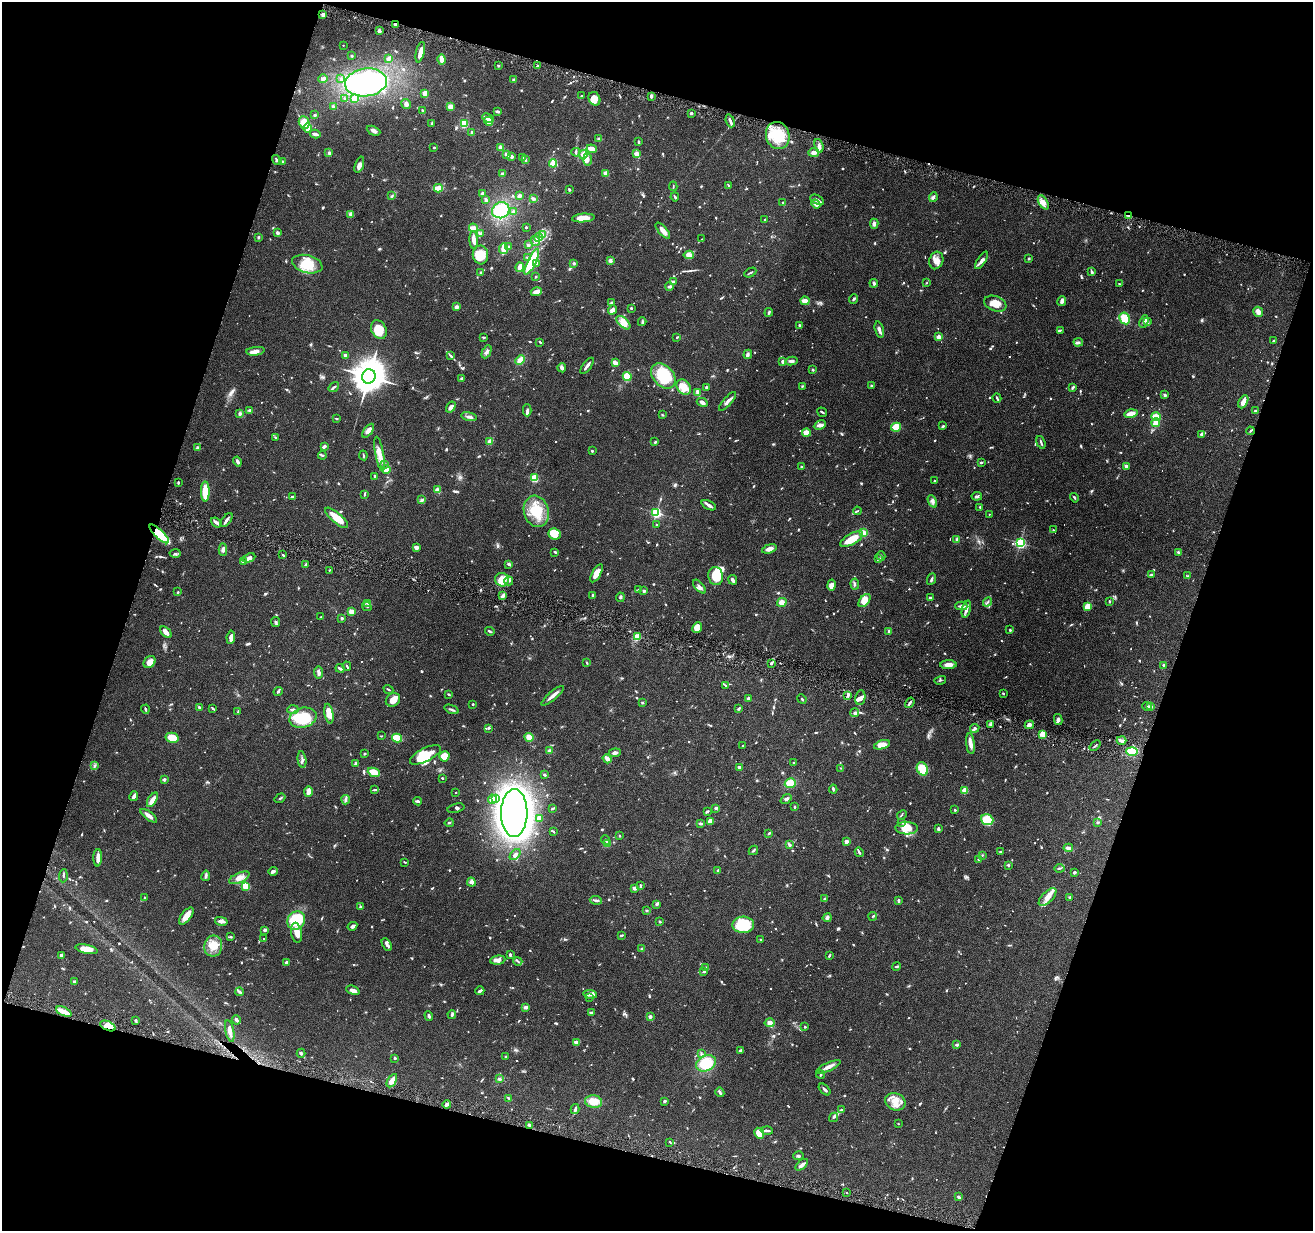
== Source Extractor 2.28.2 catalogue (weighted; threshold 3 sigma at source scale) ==
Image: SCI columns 3-5245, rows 255-5169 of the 5245 x 5297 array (HDU 1 of 3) = the unmasked area's bounding box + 8 px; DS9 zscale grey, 4 x 4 block average (1 PNG px = mean of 4 x 4 image px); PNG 1315 x 1233 px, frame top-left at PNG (2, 2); each listed source drawn as its Kron ellipse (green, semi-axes under 4 px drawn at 4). Shown black and unused: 35% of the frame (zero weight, under 4 of 8 exposures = <1% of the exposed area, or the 3 px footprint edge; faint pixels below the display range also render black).
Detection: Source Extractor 2.28.2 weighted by HDU 2 'WHT'. Background 0.0614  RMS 0.0042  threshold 0.0171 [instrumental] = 3 sigma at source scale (4.09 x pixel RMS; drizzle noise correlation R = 1.36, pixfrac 0.8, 0.05/0.05 arcsec/px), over >= 5 px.
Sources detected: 1228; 10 too faint to see at this stretch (4 x 4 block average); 10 inside a brighter object's white glare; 4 cosmic-ray / hot-pixel residue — neither listed nor drawn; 25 coinciding with a brighter row at this scale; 59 inside a brighter listed object's ellipse — not listed separately; of the other 1120, all 500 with FLUX_AUTO >= 2.15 (the completeness limit of this list) listed and drawn (620 fainter detections not listed), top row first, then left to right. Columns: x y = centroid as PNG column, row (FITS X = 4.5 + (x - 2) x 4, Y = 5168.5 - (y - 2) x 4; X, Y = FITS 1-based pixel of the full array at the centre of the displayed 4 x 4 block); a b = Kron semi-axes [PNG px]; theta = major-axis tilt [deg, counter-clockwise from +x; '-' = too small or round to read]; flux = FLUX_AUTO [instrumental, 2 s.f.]
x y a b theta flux
323 15 3 3 - 7.5
396 24 3 2 - 11
379 31 3 3 - 5.3
343 45 2 2 - 2.3
420 52 10 3 76 20
352 56 2 2 - 3.6
388 58 3 2 - 9.9
442 59 5 2 - 23
498 66 2 2 - 3.2
538 66 2 2 - 4.3
323 78 5 3 - 6.3
341 79 3 3 - 4.6
514 80 3 2 - 7.2
366 82 21 14 8 270
425 93 3 3 - 12
581 96 2 2 - 3.4
651 96 3 2 - 6
344 98 2 2 - 2.2
354 98 4 4 - 15
594 99 7 5 -60 25
406 104 5 4 - 6.9
333 106 3 3 - 3.5
450 107 3 3 - 14
423 110 3 2 - 2.9
497 111 3 2 - 6.2
691 113 2 2 - 5.6
315 115 3 3 - 3
488 118 6 2 -25 21
489 121 5 3 - 20
730 121 6 2 -69 8.9
304 122 7 5 -70 26
432 123 3 3 - 4.1
464 124 4 4 - 30
307 128 4 3 - 14
373 131 7 4 -25 8.4
472 132 3 2 - 5.4
315 134 5 3 - 6.5
778 136 14 11 -71 78
599 139 3 3 - 5.4
639 142 3 2 - 3
819 146 7 3 -74 8.5
434 147 2 2 - 2.9
501 148 3 3 - 11
592 149 5 3 - 22
576 152 4 2 - 4.8
814 152 5 3 - 13
329 153 3 3 - 4.6
636 154 3 2 - 16
506 155 4 3 - 7.2
583 155 5 4 - 16
512 156 3 2 - 5.6
522 158 3 2 - 4.7
587 159 6 3 -88 11
277 160 5 3 - 4.5
525 160 3 3 - 3.7
282 162 4 3 - 3.6
553 163 4 3 - 23
359 165 8 3 72 11
606 173 3 3 - 11
503 174 2 2 - 8.9
728 185 3 2 - 2.5
673 186 5 2 - 2.5
438 188 4 3 - 34
569 189 3 2 - 3.6
483 193 3 2 - 10
392 196 3 2 - 2.7
519 196 2 2 - 9.6
675 197 4 2 - 4
933 197 5 2 - 5.2
533 199 4 3 - 4.7
486 200 3 2 - 5.6
817 200 7 2 -31 10
1043 202 8 4 -59 15
783 203 3 2 - 3.3
816 204 5 3 - 12
501 210 9 8 - 85
513 212 3 3 - 3.5
351 214 4 3 - 7.4
1128 216 4 2 - 2.9
583 218 11 3 5 33
765 220 2 2 - 2.4
874 224 5 3 - 8.1
526 227 2 2 - 2.6
473 228 4 3 - 17
663 231 10 3 -48 17
277 233 2 2 - 7.8
480 233 3 3 - 3.4
543 234 3 2 - 2.6
258 237 3 2 - 3.1
538 237 4 3 - 5.9
702 239 2 2 - 2.2
474 240 9 3 -86 16
535 241 5 3 - 5.9
528 245 3 2 - 3.1
509 247 3 2 - 6.4
503 249 5 2 - 38
480 255 9 7 -83 41
689 255 5 4 - 17
527 258 3 3 - 4.2
1029 258 3 2 - 3
936 260 9 7 72 16
982 260 10 3 57 11
610 261 3 3 - 8.4
532 262 14 3 64 140
537 263 2 2 - 5.5
574 263 3 3 - 3
307 264 15 9 -14 55
520 267 5 2 - 20
481 272 3 3 - 3.4
1092 272 4 2 - 2.9
750 273 6 2 27 3.3
536 277 2 2 - 2.4
673 282 3 2 - 13
874 283 4 3 - 5.7
927 283 2 2 - 2.3
1119 284 2 2 - 2.3
669 287 4 2 - 5.2
536 292 6 3 14 20
854 299 4 2 - 4.1
805 301 4 3 - 16
1062 301 5 3 - 9
612 302 4 2 - 2.7
995 304 11 7 -20 25
456 307 3 3 - 9.5
631 308 2 2 - 10
613 310 5 3 - 12
769 312 4 2 - 3.9
1258 312 5 4 - 12
1125 318 6 5 - 46
1144 321 6 3 68 8.4
642 322 4 2 - 3.2
1148 322 4 3 - 4.3
623 323 8 4 -43 27
800 325 3 2 - 2.8
379 329 10 7 -63 40
879 330 8 3 -75 9.6
1060 330 2 2 - 2.4
484 337 3 2 - 2.8
677 337 2 2 - 2.7
939 337 2 2 - 52
1274 341 3 2 - 4.1
540 342 3 2 - 3.1
1078 342 5 3 - 4.5
255 351 9 3 7 13
487 352 7 3 64 7.9
748 354 5 3 - 4.8
345 355 2 2 - 11
451 356 3 2 - 2.5
520 360 5 3 - 22
783 361 2 2 - 28
791 361 6 3 9 6.9
615 363 4 3 - 13
587 366 9 2 52 9.7
562 368 4 3 - 5.1
813 370 3 2 - 2.4
369 376 7 6 - 4700
627 376 4 3 - 65
663 376 14 10 -48 100
462 378 3 2 - 3.9
802 386 3 2 - 2.3
871 386 2 2 - 9.3
334 387 6 2 37 3.4
684 387 8 6 -50 30
706 387 4 2 - 3.4
1073 388 4 2 - 4.8
698 393 4 2 - 15
1165 395 3 3 - 3.7
997 398 5 2 - 3.7
728 401 12 2 49 11
702 402 5 3 - 9.8
1243 402 7 4 62 20
451 407 6 4 57 7.1
250 410 3 2 - 6
527 410 6 3 90 5.4
1255 411 2 2 - 2.5
822 412 5 2 - 2.6
240 414 4 2 - 2.6
1131 414 7 3 14 26
662 415 3 2 - 2.2
1156 416 5 3 - 27
469 417 8 3 -14 6.9
336 418 3 2 - 2.3
1156 423 4 3 - 29
820 425 6 3 26 9.4
943 426 3 2 - 3.1
896 427 5 4 - 45
368 431 8 3 55 14
1250 431 4 2 - 2.7
806 433 4 4 - 18
1202 434 3 2 - 7.4
275 437 3 2 - 2.5
490 441 4 3 - 13
655 442 3 2 - 3
1041 442 7 2 -72 5.3
324 446 4 3 - 6
197 448 3 3 - 3.3
592 451 2 2 - 4.2
379 454 17 4 -80 22
322 455 4 2 - 3.5
363 455 5 2 - 2.7
237 462 5 2 - 6.2
981 462 3 2 - 2.7
385 464 2 2 - 2.4
1126 466 3 3 - 7.7
802 467 3 3 - 2.9
386 469 4 4 - 12
375 476 3 2 - 2.7
534 478 2 2 - 180
934 481 2 2 - 5.7
178 483 3 2 - 3.8
437 490 2 2 - 65
205 492 10 4 -90 47
364 494 4 2 - 3.8
293 496 4 2 - 3
977 496 5 2 - 4.8
1074 498 5 2 - 2.6
422 500 4 3 - 4
932 501 6 3 -65 6.4
709 505 8 3 -26 8.1
980 507 2 2 - 3.7
536 511 16 12 -74 69
857 511 4 2 - 2.5
656 513 2 2 - 370
989 514 2 2 - 2.4
337 518 14 5 -40 42
226 520 8 2 53 9
216 522 6 2 -38 8.2
657 525 2 2 - 2.8
1053 530 2 2 - 2.4
863 533 4 3 - 22
159 534 13 4 -44 83
555 534 6 5 - 24
852 539 13 5 29 50
957 540 3 2 - 6.2
1020 543 2 2 - 450
416 547 4 3 - 12
223 549 6 4 -87 8.8
769 549 7 3 17 14
555 552 3 2 - 2.9
1178 552 3 2 - 3.5
175 553 5 2 - 4.2
283 555 3 2 - 2.9
881 556 4 2 - 3
249 558 7 3 25 11
879 558 3 3 - 3.4
244 562 3 2 - 11
509 564 3 3 - 4.2
306 565 4 2 - 7
329 570 2 2 - 2.2
597 573 10 4 60 23
1151 574 4 2 - 3.4
716 576 9 7 -81 60
1188 576 3 2 - 2.8
931 579 6 2 65 4.2
502 580 7 6 - 25
733 580 5 2 - 6.4
509 581 4 4 - 5
855 584 5 2 - 4.3
832 585 5 4 - 12
699 587 8 2 -49 5.9
638 590 3 2 - 3.4
644 591 2 2 - 6.6
178 592 2 2 - 6.1
593 595 3 2 - 2.4
503 596 4 3 - 6.7
620 597 4 2 - 3
930 598 3 2 - 5.6
864 600 7 4 51 23
1109 601 2 2 - 3.3
782 602 5 4 - 13
987 602 5 2 - 3.4
368 603 3 2 - 3.1
367 606 5 2 - 2.6
961 606 6 3 -1 7.4
1087 606 4 3 - 31
966 609 9 3 76 10
351 612 2 2 - 43
321 617 3 2 - 2.3
342 618 2 2 - 14
276 622 5 2 - 3.2
697 627 5 5 - 27
1010 630 2 2 - 2.9
490 631 5 2 - 3.7
889 631 3 2 - 6.3
166 632 7 3 -43 12
231 637 7 4 83 10
637 637 3 3 - 40
150 662 7 5 47 21
587 663 3 2 - 2.4
771 663 4 2 - 3.3
948 665 8 4 2 15
1163 665 2 2 - 3.1
347 666 4 2 - 3.1
340 668 5 2 - 5.4
319 672 6 3 -84 9.7
940 680 6 2 15 2.6
726 686 4 2 - 2.5
388 689 5 2 - 2.6
278 691 5 2 - 3.5
1003 693 3 2 - 2.5
449 694 3 2 - 3.2
848 695 3 3 - 4.2
553 696 14 2 40 15
748 698 3 2 - 4.1
860 698 7 5 81 12
802 699 5 2 - 3.3
393 700 7 6 - 23
642 702 2 2 - 6.2
910 703 5 2 - 5.7
473 704 2 2 - 6.5
1147 706 4 3 - 3.5
199 707 4 3 - 3.3
1150 707 3 2 - 6.7
213 708 4 2 - 3.3
739 708 4 2 - 4.1
145 709 4 2 - 4.7
452 709 7 2 -20 4.3
293 710 5 3 - 6.8
238 712 3 2 - 2.4
855 712 4 3 - 5.9
329 713 10 4 -80 30
303 718 14 10 16 83
1058 719 5 3 - 5.7
991 725 3 2 - 2.5
1029 725 5 3 - 9.7
489 728 3 2 - 2.9
975 728 5 2 - 6.9
1042 734 3 3 - 19
381 736 3 2 - 2.2
529 737 4 4 - 21
172 738 6 5 - 32
397 738 5 4 - 42
1121 740 5 2 - 6.1
970 744 10 4 -84 13
882 745 8 3 17 27
743 746 2 2 - 3.1
1095 746 6 2 40 3.2
550 751 3 3 - 7.4
1132 751 6 4 -1 53
615 753 6 3 7 6.9
365 754 2 2 - 3.8
425 755 17 6 26 63
444 756 5 5 - 42
302 759 8 2 -82 5.4
607 759 5 2 - 15
793 763 2 2 - 2.2
356 764 3 2 - 9.6
95 766 4 2 - 3
739 767 2 2 - 20
841 768 4 2 - 2.2
922 769 7 5 -63 49
374 772 6 3 -22 44
545 775 3 2 - 3.9
442 778 2 2 - 2.5
164 779 3 2 - 5.4
790 783 5 5 - 27
833 789 4 2 - 4
375 790 2 2 - 3.5
965 791 2 2 - 38
308 792 5 4 - 12
456 792 2 2 - 3.7
134 796 5 2 - 6.7
280 798 6 2 34 2.5
496 798 3 2 - 3.1
492 799 4 3 - 5.6
786 799 6 3 38 6.1
152 800 8 3 59 22
346 800 5 3 - 5.2
418 801 4 2 - 4.6
794 807 3 2 - 2.7
456 808 9 2 13 3.9
553 808 4 2 - 4.3
716 808 2 2 - 9.4
955 810 2 2 - 6.6
707 811 4 2 - 3.3
514 813 24 13 89 2200
902 815 5 2 - 2.6
149 816 10 3 -36 13
539 818 3 3 - 6
987 820 6 5 - 58
711 821 4 3 - 7
449 823 4 2 - 2.2
700 823 3 2 - 6.1
902 823 2 2 - 2.9
1098 823 4 2 - 2.8
907 828 11 6 -2 37
938 829 4 2 - 4.7
553 831 4 2 - 2.2
769 833 3 2 - 2.5
619 836 2 2 - 2.8
606 840 5 2 - 3.7
846 842 2 2 - 37
607 844 2 2 - 29
789 845 3 3 - 5.4
1068 848 5 3 - 7.1
753 850 5 2 - 3.3
859 852 5 2 - 3.7
1000 852 2 2 - 2.3
515 854 6 3 43 7.3
982 855 3 2 - 2.4
98 858 9 3 89 16
978 859 2 2 - 3.2
405 862 3 2 - 2.4
1008 866 3 2 - 2.2
1059 868 5 2 - 2.4
273 871 5 2 - 5.9
718 871 3 2 - 3.9
1074 872 2 2 - 5.4
63 876 6 2 85 2.5
206 876 5 2 - 5.7
239 878 11 5 24 17
471 882 5 4 - 7.3
640 885 4 2 - 2.4
246 886 4 3 - 57
634 888 4 3 - 5.7
1048 897 11 5 46 18
1070 897 3 2 - 2.8
145 898 3 2 - 2.4
825 899 2 2 - 6.6
596 900 6 2 -7 5.4
898 900 4 2 - 4.6
656 904 3 2 - 4.3
361 907 3 2 - 2.6
647 910 3 2 - 2.9
186 916 10 5 52 21
873 916 4 2 - 2.3
827 918 4 3 - 5.5
296 920 9 8 - 120
221 921 6 3 -15 11
660 922 3 2 - 3.4
743 925 11 8 2 100
352 926 5 3 - 7.1
265 930 3 3 - 4.7
297 933 10 5 -81 27
622 935 3 2 - 2.4
230 937 4 2 - 3
264 938 2 2 - 3
761 939 3 2 - 3.1
387 944 7 3 -59 6.6
213 946 10 9 - 36
87 949 11 4 -12 26
642 949 2 2 - 23
61 955 3 2 - 5.8
510 955 3 2 - 4.6
829 955 4 2 - 4
498 960 8 4 6 12
518 961 5 2 - 3.2
287 962 3 2 - 6.8
897 966 4 2 - 3.5
706 968 2 2 - 18
704 972 4 2 - 3.5
74 981 2 2 - 4.4
353 990 7 3 -21 14
480 991 4 2 - 6.5
239 992 4 2 - 5.8
590 994 7 3 -8 8.6
589 998 3 2 - 3
525 1007 3 3 - 8.4
64 1011 8 3 -24 29
591 1012 3 2 - 4.5
452 1015 4 3 - 4.4
429 1016 5 2 - 4.3
650 1017 2 2 - 23
136 1020 3 2 - 2.7
236 1020 5 3 - 6.1
770 1023 5 4 - 17
108 1026 8 4 -23 38
805 1027 2 2 - 6.9
230 1031 11 3 -78 16
577 1042 4 3 - 5
957 1045 3 2 - 4.4
740 1051 4 2 - 3.9
301 1053 4 3 - 3.5
701 1054 4 2 - 3.2
505 1056 2 2 - 2.4
395 1058 2 2 - 11
706 1063 10 7 25 76
829 1067 13 3 25 12
821 1074 4 2 - 3.4
499 1079 3 3 - 4.3
392 1081 7 3 60 25
825 1089 7 2 -44 4.8
720 1092 5 3 - 4.1
509 1098 4 2 - 3.9
665 1101 3 2 - 5
593 1102 8 6 -8 31
895 1102 10 8 -23 25
447 1104 4 2 - 9
575 1109 5 2 - 6.2
841 1110 3 2 - 2.7
834 1117 5 2 - 3.3
898 1124 2 2 - 3.1
530 1125 3 2 - 3
767 1130 6 2 -2 5.2
759 1133 5 5 - 30
670 1142 3 2 - 2.7
798 1156 5 2 - 3
802 1165 7 3 42 7.4
847 1193 2 2 - 3.3
959 1197 3 2 - 7.7
Overlapping masked pixels (flux is a lower limit): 4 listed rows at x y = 396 24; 1128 216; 159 534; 108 1026
Diffuse or blended objects may show on this block-average render without a row.